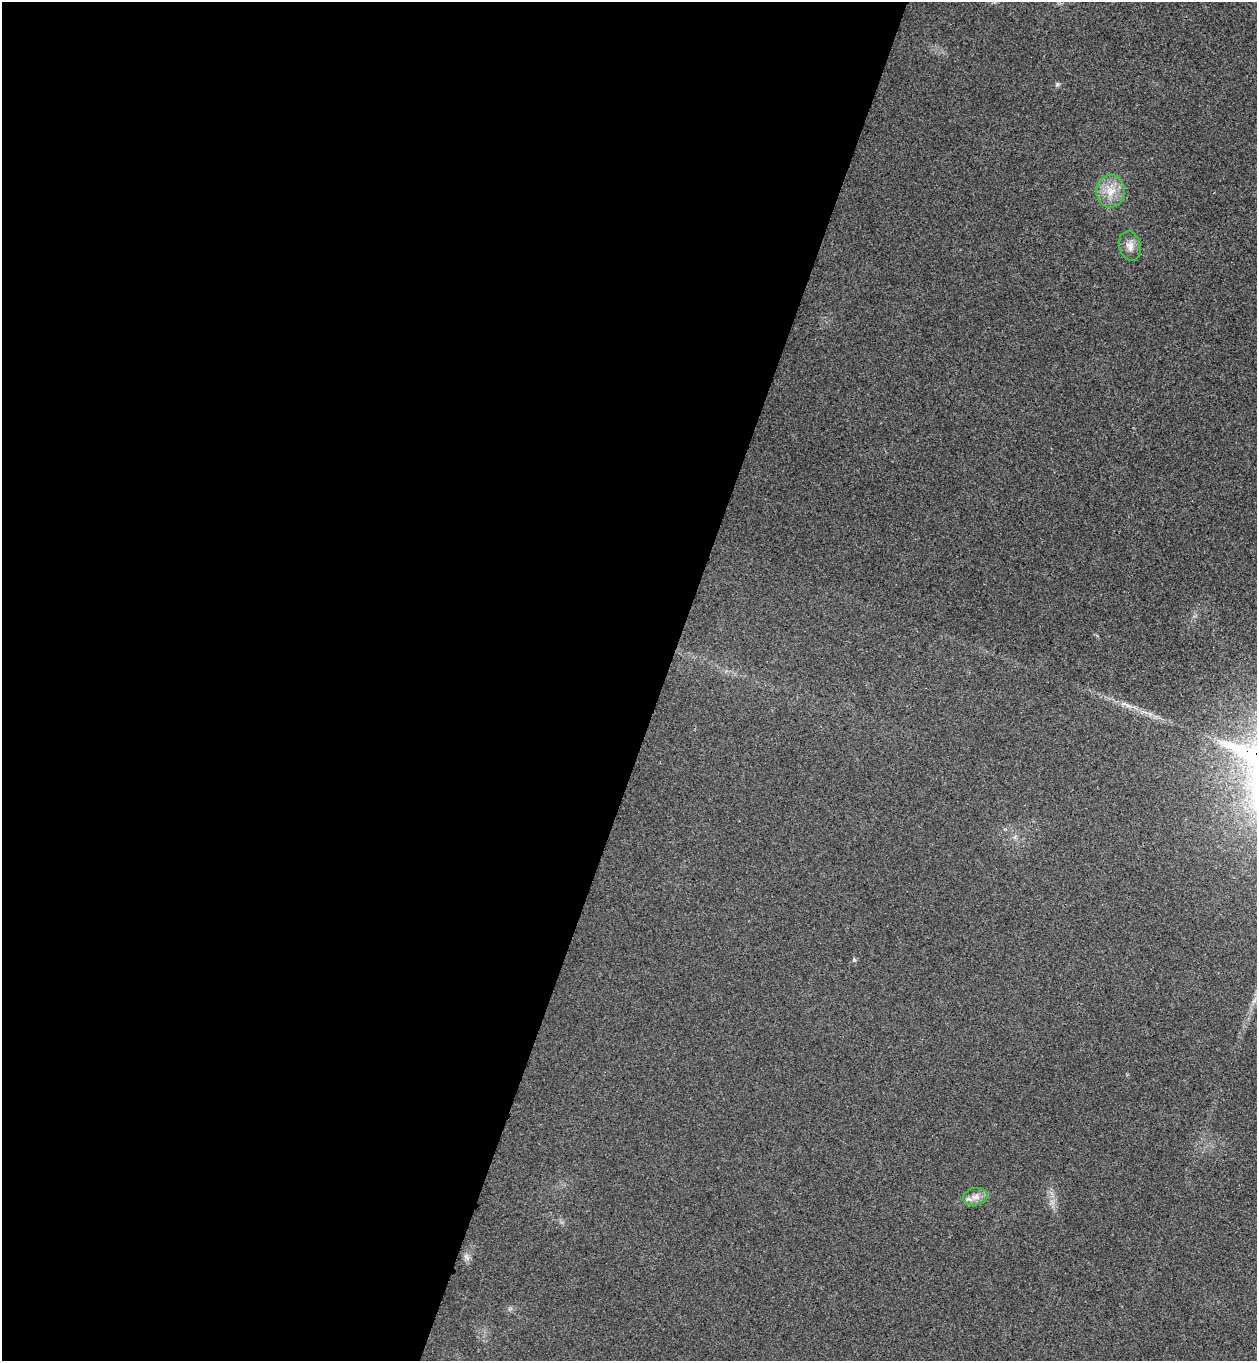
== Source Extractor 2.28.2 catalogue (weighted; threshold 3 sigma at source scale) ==
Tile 5 of 4 x 4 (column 1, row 2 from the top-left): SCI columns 193-1447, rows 2745-4103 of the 5534 x 5489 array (HDU 1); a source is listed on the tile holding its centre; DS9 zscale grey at full resolution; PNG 1259 x 1363 px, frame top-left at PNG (2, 2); each listed source drawn as its Kron ellipse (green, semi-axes under 4 px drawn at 4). Shown black and unused: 53% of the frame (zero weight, under 3 of 4 exposures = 6% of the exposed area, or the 3 px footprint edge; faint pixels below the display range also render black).
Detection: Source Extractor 2.28.2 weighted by HDU 2 'WHT'; one run over the whole footprint, this tile lists its part. Background 0.0414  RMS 0.0068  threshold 0.0308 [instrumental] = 3 sigma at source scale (4.5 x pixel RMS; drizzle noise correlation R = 1.50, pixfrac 1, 0.05/0.05 arcsec/px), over >= 5 px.
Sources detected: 3; all 3 listed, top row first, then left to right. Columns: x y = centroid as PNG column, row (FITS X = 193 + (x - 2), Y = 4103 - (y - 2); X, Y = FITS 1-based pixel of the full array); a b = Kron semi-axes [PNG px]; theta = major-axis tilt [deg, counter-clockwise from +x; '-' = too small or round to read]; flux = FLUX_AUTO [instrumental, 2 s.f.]
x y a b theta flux
1110 191 16 14 -87 11
1130 246 15 10 -75 5.4
975 1197 12 8 10 4.6